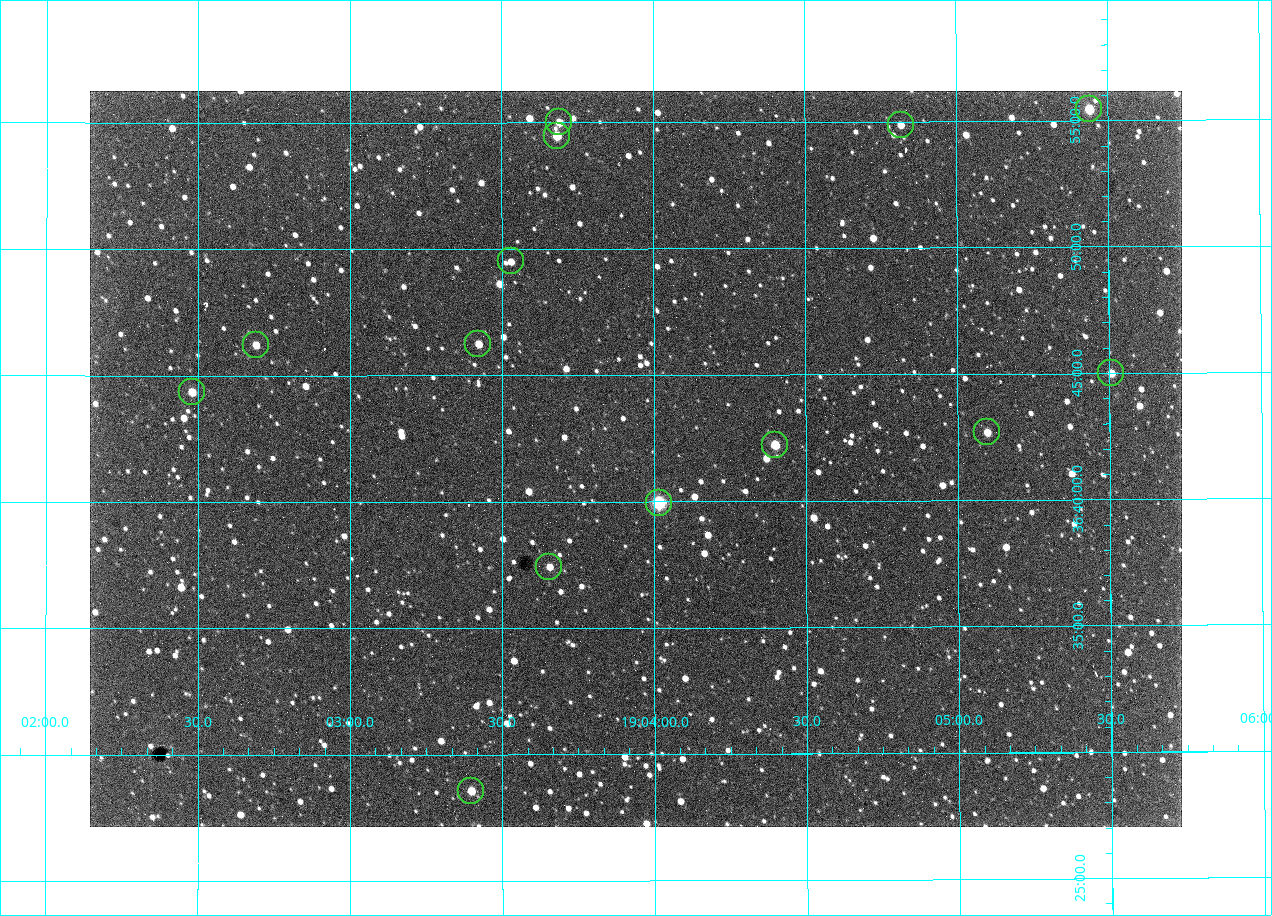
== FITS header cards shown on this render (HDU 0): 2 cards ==
NAXIS1  =                 1092 /fastest changing axis
NAXIS2  =                  736 /next to fastest changing axis

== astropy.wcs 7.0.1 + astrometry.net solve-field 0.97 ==
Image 1092 x 736 px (HDU 0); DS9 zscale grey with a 90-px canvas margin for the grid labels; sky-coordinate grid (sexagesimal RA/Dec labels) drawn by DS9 from the SOLVED WCS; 14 Tycho-2 reference stars matched to detected sources circled (green)
Header WCS: none
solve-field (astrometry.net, Tycho-2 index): SOLVED blind (the file carries no WCS)
Solved WCS: RA---TAN-SIP/DEC--TAN-SIP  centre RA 19:03:56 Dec +36:42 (285.98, +36.69 deg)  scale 2.37 arcsec/px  FOV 43.2' x 29.1'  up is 0 deg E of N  parity flipped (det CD > 0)
(file carries no celestial WCS; the grid is the blind solution)
Tycho-2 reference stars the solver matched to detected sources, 14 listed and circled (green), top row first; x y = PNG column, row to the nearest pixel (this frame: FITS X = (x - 90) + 1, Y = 736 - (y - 91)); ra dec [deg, ICRS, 3 dp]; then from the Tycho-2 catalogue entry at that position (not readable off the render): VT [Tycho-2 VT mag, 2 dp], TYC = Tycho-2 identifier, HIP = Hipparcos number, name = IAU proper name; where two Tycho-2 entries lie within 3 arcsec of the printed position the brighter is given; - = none
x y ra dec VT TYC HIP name
1089 109 286.360 +36.924 9.83 2652-14-1 - -
559 122 285.922 +36.917 10.48 2652-1249-1 - -
901 125 286.204 +36.915 10.94 2652-350-1 - -
557 136 285.920 +36.908 9.57 2652-218-1 - -
511 261 285.882 +36.825 10.95 2652-329-1 - -
478 344 285.856 +36.771 11.11 2652-1253-1 - -
256 345 285.672 +36.770 11.14 2651-2527-1 - -
1111 373 286.377 +36.750 10.72 2652-110-1 - -
192 392 285.620 +36.739 11.03 2651-1906-1 - -
987 432 286.274 +36.711 10.88 2652-1070-1 - -
775 445 286.100 +36.704 10.14 2652-1649-1 - -
659 503 286.004 +36.666 8.52 2652-1368-1 - -
549 567 285.914 +36.624 11.11 2652-845-1 - -
471 791 285.849 +36.476 10.21 2652-1424-1 - -